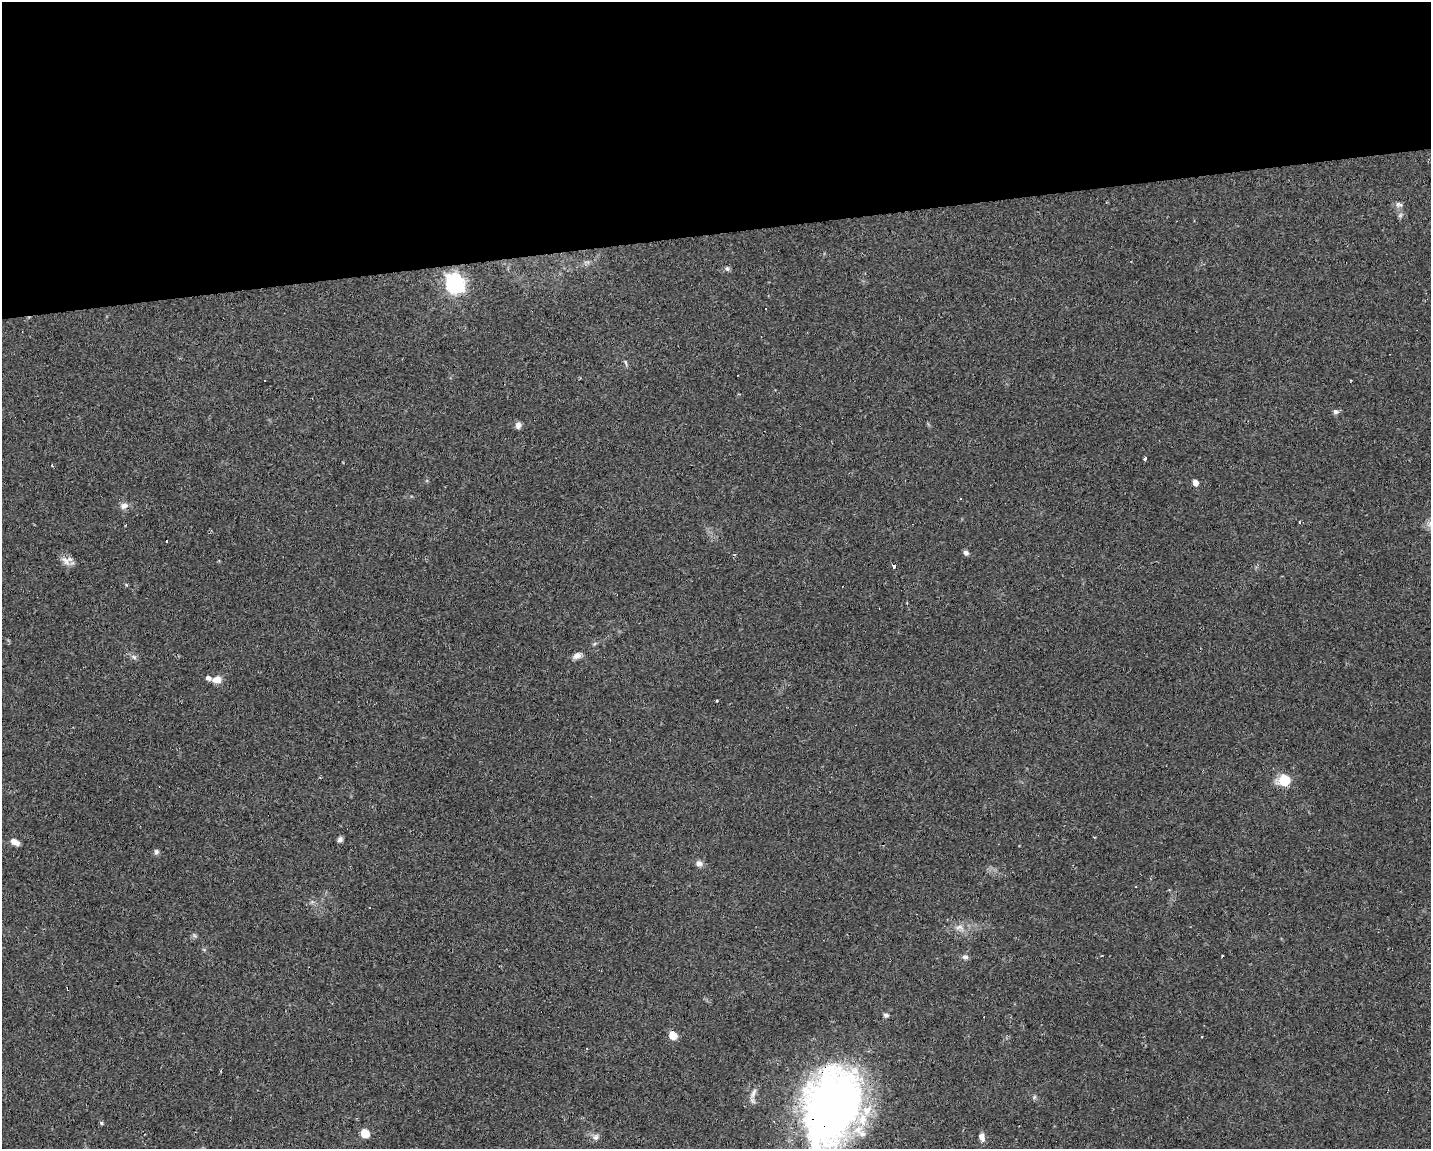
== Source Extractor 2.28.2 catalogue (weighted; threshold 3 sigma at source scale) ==
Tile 2 of 3 x 4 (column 2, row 1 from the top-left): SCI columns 1478-2906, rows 3443-4589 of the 4342 x 4589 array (HDU 1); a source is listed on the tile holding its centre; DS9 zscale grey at full resolution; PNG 1433 x 1151 px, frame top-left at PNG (2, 2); no overlay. Shown black and unused: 20% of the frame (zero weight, under 2 of 3 exposures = <1% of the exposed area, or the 3 px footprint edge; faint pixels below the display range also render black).
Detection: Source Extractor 2.28.2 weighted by HDU 2 'WHT'; one run over the whole footprint, this tile lists its part. Background 0.0818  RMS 0.0065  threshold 0.0294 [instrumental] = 3 sigma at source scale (4.5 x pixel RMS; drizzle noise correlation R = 1.50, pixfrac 1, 0.0396/0.0396 arcsec/px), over >= 5 px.
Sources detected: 49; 1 inside a brighter object's white glare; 9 cosmic-ray / hot-pixel residue — not listed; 1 inside a brighter listed object's ellipse — not listed separately; the other 38 listed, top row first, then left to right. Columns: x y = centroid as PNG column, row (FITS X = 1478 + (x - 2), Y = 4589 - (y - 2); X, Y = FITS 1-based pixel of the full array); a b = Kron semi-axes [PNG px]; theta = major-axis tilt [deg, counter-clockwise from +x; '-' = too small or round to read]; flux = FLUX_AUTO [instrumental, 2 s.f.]
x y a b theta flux
1399 204 10 6 -9 2.1
1400 215 7 6 - 1.5
727 269 7 5 -67 1.3
455 283 8 7 - 220
626 363 10 3 -69 1.1
265 381 3 3 - 0.94
1335 411 6 5 - 2
518 425 8 7 - 2.7
1145 459 3 3 - 2.7
1195 483 5 5 - 4.3
961 499 3 2 - 0.83
124 506 10 8 17 3.3
167 541 3 2 - 0.79
966 553 7 6 - 1.8
66 561 17 9 -45 4.7
894 566 3 3 - 13
577 656 12 7 16 3.2
134 657 7 6 - 1.6
217 680 12 9 2 4.9
717 701 3 2 - 0.66
1284 780 6 6 - 43
340 840 7 5 57 2
15 842 10 6 -27 4.1
156 852 6 6 - 1.8
699 864 9 7 -12 3
959 927 13 6 3 3.8
965 957 8 6 -7 1.9
68 989 4 2 - 2.8
886 1015 6 6 - 1.5
673 1035 6 5 - 15
221 1071 3 2 - 0.68
753 1093 15 6 69 3.2
1034 1097 7 4 71 0.99
832 1111 83 55 70 330
101 1123 5 4 - 0.96
365 1133 6 6 - 15
982 1137 10 6 -74 3.4
596 1138 11 5 51 2.1
Overlapping masked pixels (flux is a lower limit): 2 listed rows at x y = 68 989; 832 1111
Isophote crosses this tile's border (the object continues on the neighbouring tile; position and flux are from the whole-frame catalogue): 1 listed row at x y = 832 1111